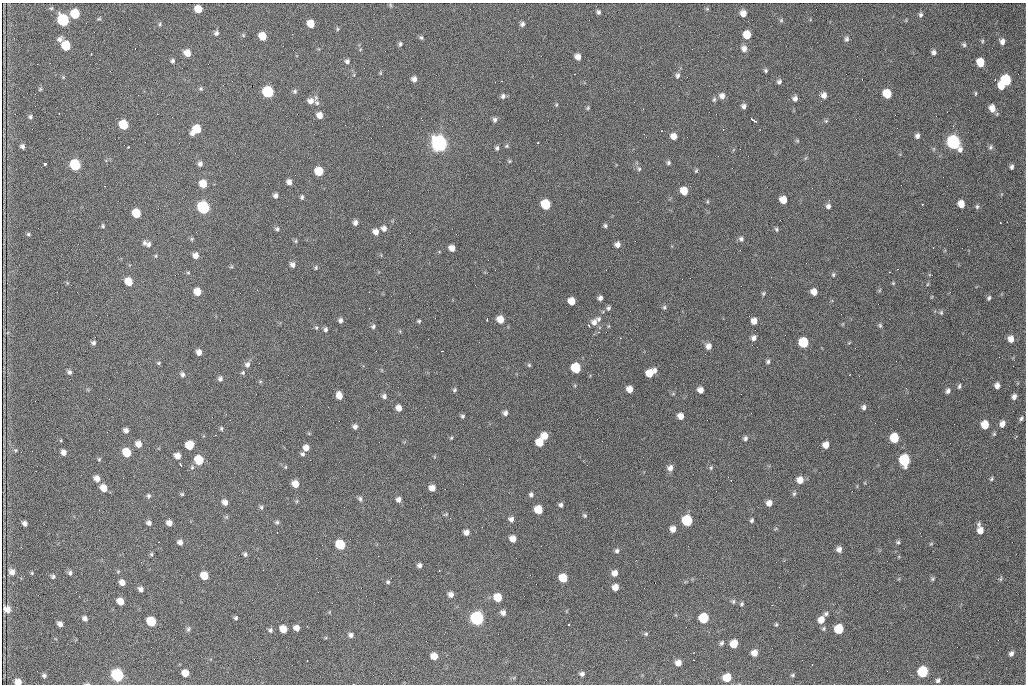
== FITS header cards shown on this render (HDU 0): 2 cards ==
NAXIS1  =                 1024 /fastest changing axis
NAXIS2  =                  682 /next to fastest changing axis

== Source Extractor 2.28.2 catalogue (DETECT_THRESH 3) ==
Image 1024 x 682 px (HDU 0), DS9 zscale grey, 1 PNG px = 1 image px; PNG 1028 x 686 px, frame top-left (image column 1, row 682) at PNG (2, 3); no overlay
Background 2570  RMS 34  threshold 102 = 3 sigma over >= 5 px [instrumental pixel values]
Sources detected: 320; all 320 listed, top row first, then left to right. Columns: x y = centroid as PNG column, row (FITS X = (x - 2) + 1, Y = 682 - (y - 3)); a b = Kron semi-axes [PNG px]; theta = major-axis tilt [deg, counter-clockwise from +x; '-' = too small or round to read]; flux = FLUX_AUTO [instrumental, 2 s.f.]
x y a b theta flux
390 5 6 4 -88 2.7e+03
198 9 6 6 - 3.5e+04
707 9 6 4 -42 2.5e+03
598 12 5 4 - 5.4e+03
743 13 6 6 - 1.6e+04
75 14 7 6 - 7.6e+04
920 15 6 6 - 5.3e+03
99 19 6 4 1 2.7e+03
63 20 7 6 - 2.8e+05
781 20 6 5 - 3.3e+03
160 24 5 4 - 3.4e+03
311 24 6 6 - 3.8e+04
522 24 6 5 - 6.0e+03
337 29 6 4 89 2.6e+03
216 33 6 5 - 6.2e+03
292 34 2 2 - 9.8e+02
243 35 5 5 - 3.1e+03
747 35 6 6 - 4.2e+04
263 36 6 6 - 4.0e+04
421 37 6 5 - 3.9e+03
59 39 6 5 - 8.0e+03
847 39 8 6 86 6.1e+03
982 41 5 5 - 3.1e+03
1002 41 7 6 - 1.1e+04
400 44 6 5 - 4.3e+03
964 45 6 5 - 4.3e+03
66 46 7 6 - 8.0e+04
744 49 7 6 - 1.1e+04
934 52 5 5 - 7.0e+03
187 53 7 6 - 2.3e+04
91 54 3 2 - 3.0e+03
578 57 6 5 - 1.6e+04
173 61 6 5 - 4.7e+03
347 61 5 5 - 6.3e+03
980 62 7 6 - 4.7e+04
766 71 5 4 - 3.8e+03
380 73 6 4 -90 2.5e+03
677 75 7 6 - 6.5e+03
63 77 5 4 - 2.2e+03
414 79 6 6 - 1.0e+04
995 79 3 2 - 1.2e+03
1006 80 7 6 - 1.4e+05
779 82 5 5 - 5.5e+03
1001 86 7 5 -52 2.9e+04
40 89 5 4 - 2.7e+03
201 89 6 5 - 3.7e+03
295 91 7 6 - 4.7e+03
268 92 7 6 - 2.3e+05
975 93 6 3 82 2.6e+03
887 94 7 6 - 6.5e+04
824 95 7 6 - 1.4e+04
503 96 7 6 - 6.7e+03
722 96 7 7 - 1.1e+04
795 98 6 5 - 8.2e+03
714 99 7 5 63 4.4e+03
311 101 8 7 - 1.4e+04
317 103 8 6 -45 6.8e+03
556 105 5 4 - 2.3e+03
744 106 5 5 - 7.2e+03
588 108 6 4 70 3.0e+03
992 108 7 6 - 2.1e+04
320 115 6 5 - 1.7e+04
30 117 5 5 - 4.4e+03
495 120 6 5 - 6.2e+03
753 120 7 3 -34 6.8e+03
826 121 6 4 -44 3.1e+03
123 125 7 6 - 9.5e+04
196 129 9 6 43 5.9e+04
674 136 6 5 - 1.6e+04
917 136 5 5 - 7.4e+03
797 141 5 5 - 2.8e+03
954 142 8 7 - 5.6e+05
538 143 3 2 - 4.5e+03
439 144 8 7 - 1.1e+06
22 146 5 4 - 6.5e+03
507 146 6 5 - 3.3e+03
128 147 3 2 - 3.5e+03
990 147 8 5 62 4.7e+03
497 148 6 5 - 5.0e+03
509 161 5 4 - 2.6e+03
668 163 5 5 - 4.4e+03
45 164 3 3 - 1.7e+05
200 164 6 5 - 7.2e+03
75 165 7 6 - 1.9e+05
1012 167 5 4 - 5.7e+03
639 169 6 5 - 4.4e+03
319 171 6 6 - 6.2e+04
696 171 6 4 63 3.0e+03
289 182 6 5 - 1.1e+04
203 184 6 6 - 3.7e+04
105 186 2 2 - 1.6e+03
684 191 6 6 - 3.6e+04
276 195 5 5 - 7.6e+03
302 197 6 4 81 4.3e+03
783 200 6 6 - 2.9e+04
707 201 6 3 -72 2.5e+03
546 204 7 6 - 1.2e+05
961 204 6 5 - 2.4e+04
828 206 6 6 - 7.3e+03
977 206 6 5 - 4.0e+03
203 207 7 6 - 3.5e+05
136 213 7 6 - 5.8e+04
355 223 5 5 - 8.5e+03
1000 223 2 2 - 1.7e+03
103 226 4 4 - 3.2e+03
605 226 5 5 - 4.3e+03
384 228 7 6 - 1.0e+04
277 229 6 5 - 4.7e+03
776 229 6 5 - 4.1e+03
376 232 6 6 - 1.4e+04
28 234 5 4 - 3.4e+03
192 239 6 4 89 2.9e+03
741 239 7 6 - 6.1e+03
295 241 5 5 - 3.1e+03
144 243 7 6 - 5.2e+03
148 244 7 6 - 7.8e+03
617 244 6 5 - 9.9e+03
452 248 6 5 - 1.6e+04
933 248 2 2 - 1.7e+03
196 255 6 6 - 1.3e+04
156 256 5 3 - 2.4e+03
292 264 6 5 - 8.5e+03
231 267 6 4 18 2.6e+03
316 268 5 4 - 2.9e+03
898 269 3 2 - 1.1e+03
188 273 6 4 0 2.3e+03
833 275 6 4 -90 3.3e+03
129 282 6 6 - 3.8e+04
893 283 4 4 - 2.3e+03
928 284 6 3 69 2.3e+03
257 290 3 2 - 2.3e+03
880 290 6 4 71 2.5e+03
197 292 6 6 - 3.4e+04
814 292 6 5 - 1.8e+04
763 293 6 5 - 3.4e+03
600 298 5 4 - 7.3e+03
989 298 6 4 62 4.4e+03
572 301 6 5 - 2.9e+04
664 307 6 4 69 3.8e+03
608 308 6 5 - 5.0e+03
941 312 6 5 - 3.9e+03
487 319 3 2 - 3.9e+03
500 319 6 6 - 2.9e+04
599 319 7 6 - 5.7e+03
340 320 6 6 - 6.4e+03
419 321 3 3 - 3.0e+03
754 321 6 6 - 1.7e+04
594 322 10 8 48 1.4e+04
880 325 6 5 - 3.6e+03
373 326 5 5 - 4.9e+03
316 328 5 5 - 3.2e+03
325 329 5 5 - 5.3e+03
620 338 3 3 - 2.2e+03
754 338 7 6 - 9.0e+03
1011 339 7 6 - 1.8e+04
803 342 7 6 - 1.1e+05
93 343 5 5 - 5.5e+03
708 346 7 6 - 1.3e+04
199 352 6 5 - 1.2e+04
768 361 5 5 - 4.5e+03
159 363 6 4 22 3.2e+03
247 364 7 7 - 8.6e+03
529 365 5 5 - 3.3e+03
1013 366 2 2 - 2.0e+03
576 368 7 6 - 1.1e+05
655 370 6 5 - 5.8e+03
69 372 5 5 - 6.1e+03
243 373 6 5 - 3.7e+03
649 373 7 6 - 3.5e+04
182 374 7 5 -67 6.1e+03
220 379 7 6 - 6.3e+03
260 381 6 4 1 2.9e+03
959 386 6 4 81 4.1e+03
997 386 5 5 - 1.1e+04
630 389 6 5 - 1.7e+04
454 390 5 5 - 3.6e+03
700 390 5 5 - 1.4e+04
948 391 7 5 57 6.5e+03
673 394 6 3 18 2.4e+03
339 395 7 5 -72 2.1e+04
384 396 6 5 - 7.0e+03
1014 397 6 5 - 8.8e+03
864 407 6 5 - 6.7e+03
399 408 6 5 - 1.5e+04
505 413 6 5 - 7.8e+03
462 416 5 5 - 4.1e+03
681 416 6 5 - 1.7e+04
1021 418 7 4 59 4.4e+03
1002 424 6 5 - 1.3e+04
985 425 6 6 - 4.6e+04
355 427 5 5 - 8.1e+03
221 428 5 4 - 3.5e+03
126 430 5 4 - 8.3e+03
994 434 5 4 - 3.0e+03
215 435 2 2 - 1.5e+03
545 436 6 6 - 2.7e+04
451 438 4 3 - 2.4e+03
745 438 6 5 - 5.8e+03
894 438 7 6 - 7.6e+04
61 440 4 3 - 1.9e+03
540 442 6 6 - 4.8e+04
138 444 7 6 - 1.7e+04
189 445 6 6 - 5.0e+04
826 445 6 5 - 1.7e+04
306 448 6 6 - 1.5e+04
15 450 5 5 - 2.8e+03
63 452 5 5 - 1.1e+04
127 452 6 6 - 6.8e+04
302 454 6 5 - 4.6e+03
177 456 6 5 - 1.6e+04
99 459 5 4 - 2.8e+03
199 460 7 6 - 6.9e+04
904 460 7 6 - 1.9e+05
180 464 4 2 - 4.2e+03
192 467 6 5 - 3.9e+03
285 467 5 3 - 2.1e+03
670 468 7 7 - 1.1e+04
711 468 6 4 71 3.3e+03
97 478 6 6 - 1.5e+04
991 479 5 4 - 3.2e+03
800 480 7 7 - 2.0e+04
295 484 6 5 - 2.5e+04
104 488 7 6 - 2.4e+04
432 488 5 5 - 1.7e+04
182 494 5 4 - 3.0e+03
794 494 7 4 63 4.2e+03
531 495 6 5 - 5.5e+03
148 496 6 6 - 4.7e+03
360 499 7 5 -81 4.9e+03
398 499 6 5 - 8.9e+03
297 501 6 3 71 2.4e+03
225 502 6 5 - 1.2e+04
769 503 6 6 - 1.3e+04
561 505 5 4 - 5.7e+03
261 507 6 5 - 4.2e+03
99 510 2 2 - 1.1e+03
538 510 6 6 - 5.6e+04
445 514 7 3 18 2.6e+03
584 515 6 5 - 3.8e+03
511 519 6 6 - 8.5e+03
687 520 7 6 - 1.7e+05
752 520 5 4 - 4.0e+03
277 522 5 5 - 4.0e+03
24 523 5 4 - 8.0e+03
149 523 5 5 - 7.5e+03
169 523 5 5 - 1.4e+04
979 524 7 5 56 4.7e+03
673 529 6 5 - 1.4e+04
980 530 7 6 - 1.9e+04
277 532 2 2 - 1.3e+03
466 532 6 5 - 1.1e+04
513 539 6 6 - 2.0e+04
158 542 2 2 - 1.3e+03
180 542 6 5 - 1.0e+04
898 542 5 5 - 4.0e+03
931 544 6 4 2 2.4e+03
340 545 7 6 - 1.2e+05
839 549 6 6 - 1.1e+04
617 551 6 5 - 5.4e+03
151 554 5 4 - 3.1e+03
245 554 6 5 - 4.8e+03
419 565 5 5 - 7.2e+03
439 571 2 2 - 1.2e+03
12 572 7 6 - 1.2e+04
32 573 4 4 - 2.5e+03
70 573 6 5 - 5.7e+03
615 573 6 6 - 1.5e+04
53 576 5 4 - 4.9e+03
204 576 6 5 - 4.1e+04
563 578 6 6 - 5.7e+04
933 579 6 5 - 3.5e+03
1000 579 7 4 73 3.2e+03
122 582 6 5 - 1.4e+04
388 582 6 5 - 4.1e+03
615 587 6 6 - 1.9e+04
141 589 6 5 - 8.2e+03
451 595 6 5 - 1.1e+04
498 597 6 6 - 4.9e+04
120 601 6 5 - 2.6e+04
733 601 7 5 88 4.1e+03
742 604 6 4 55 3.6e+03
7 609 7 6 - 1.8e+04
503 613 6 6 - 9.0e+03
826 614 6 5 - 4.6e+03
85 618 6 5 - 8.2e+03
236 618 5 4 - 4.1e+03
477 618 7 7 - 5.6e+05
704 618 6 6 - 1.1e+05
821 620 7 6 - 2.0e+04
151 621 7 6 - 1.1e+05
60 624 5 4 - 1.0e+04
568 624 3 3 - 4.1e+03
776 624 5 4 - 2.9e+03
297 628 6 5 - 1.4e+04
823 628 6 5 - 3.7e+03
188 629 8 5 70 4.9e+03
283 629 6 5 - 3.3e+04
839 629 6 6 - 8.6e+04
270 630 6 6 - 5.1e+03
646 634 6 5 - 3.6e+03
351 635 6 5 - 7.7e+03
722 643 6 4 56 4.8e+03
734 644 7 6 - 3.1e+04
754 653 6 5 - 1.7e+04
1011 653 6 5 - 7.7e+03
434 656 6 5 - 2.6e+04
307 660 3 2 - 1.3e+03
678 663 5 5 - 1.7e+04
812 664 2 2 - 1.5e+03
923 672 7 6 - 1.8e+05
185 673 6 5 - 2.9e+04
582 674 5 5 - 6.4e+03
117 675 7 6 - 3.7e+05
793 675 5 4 - 3.3e+03
44 676 5 4 - 4.9e+03
727 678 6 6 - 5.2e+04
938 680 6 5 - 5.2e+03
18 682 6 5 - 1.5e+04
87 684 6 3 18 2.5e+03
353 684 2 2 - 1.7e+03
At the frame edge (FLAGS 8, measured only in part): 3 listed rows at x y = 18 682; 87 684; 353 684